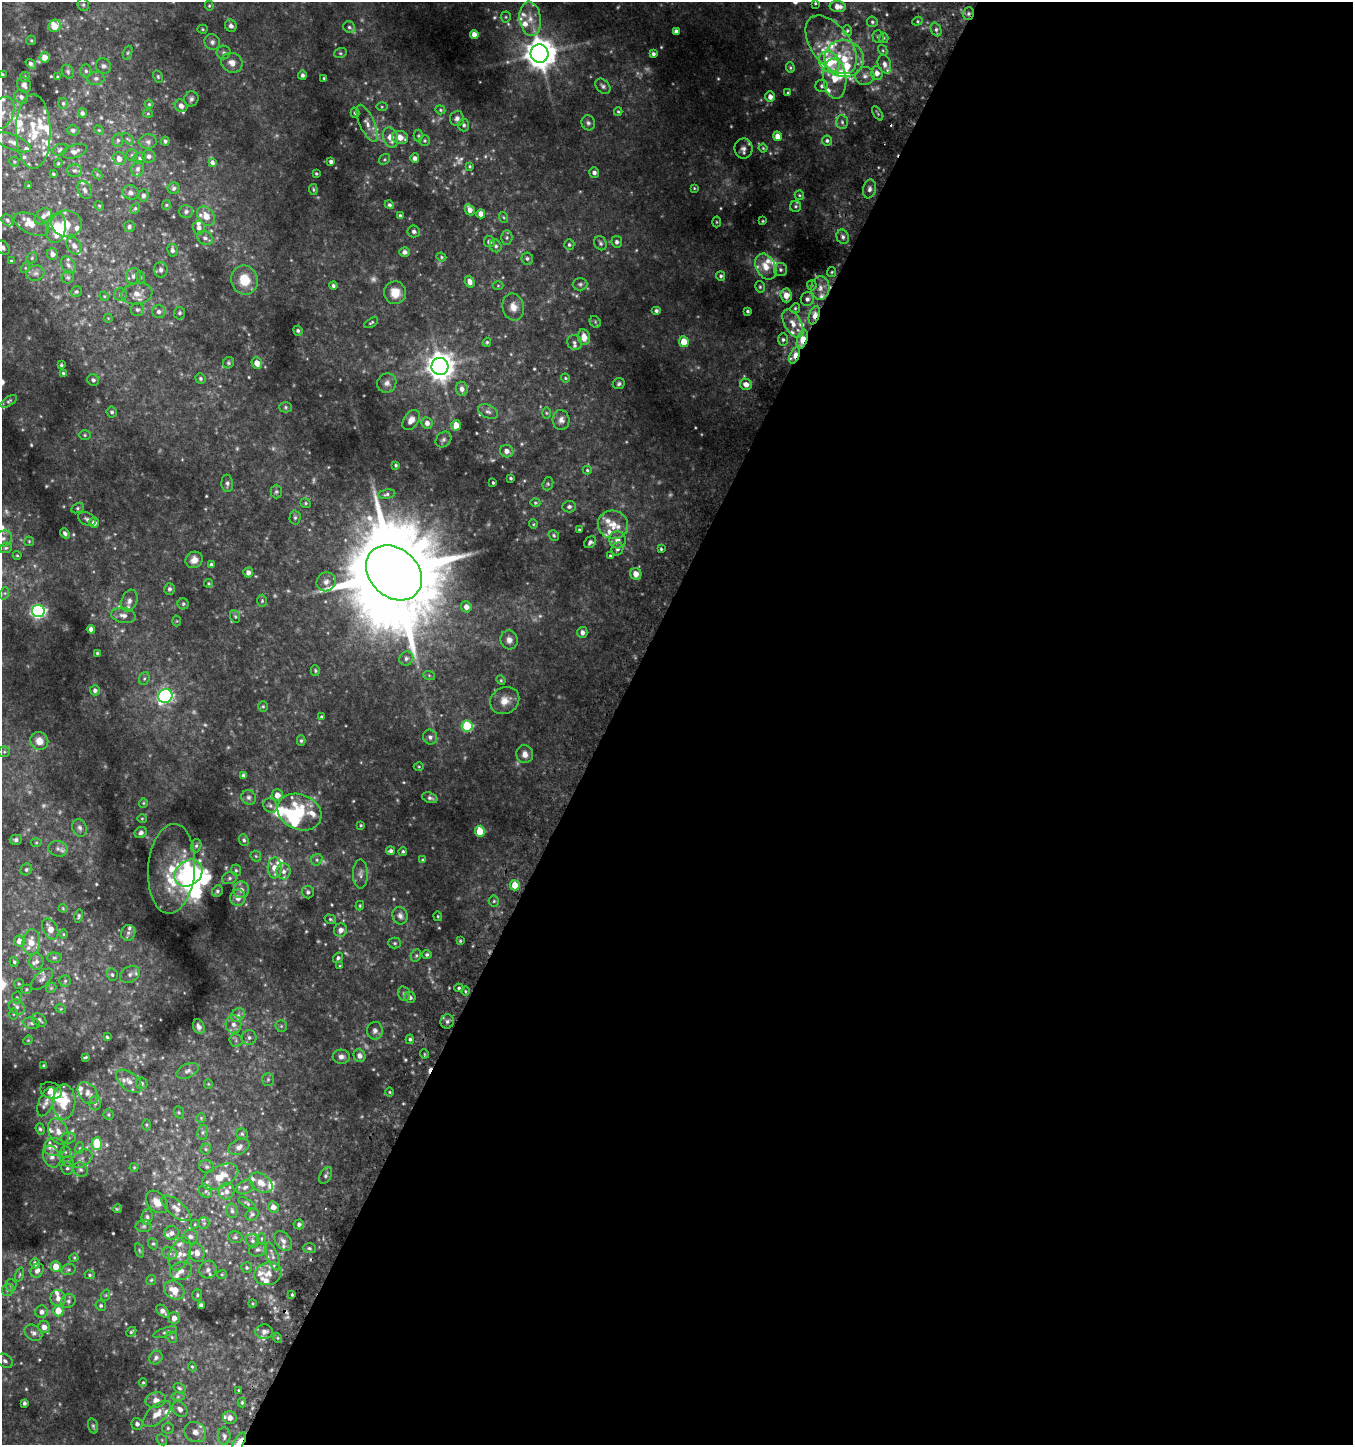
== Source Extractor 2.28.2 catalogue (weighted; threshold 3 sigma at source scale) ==
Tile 12 of 4 x 4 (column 4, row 3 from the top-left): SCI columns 4308-5658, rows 1495-2937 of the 5980 x 5884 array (HDU 1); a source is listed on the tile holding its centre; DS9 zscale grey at full resolution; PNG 1355 x 1447 px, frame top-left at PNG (2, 2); each listed source drawn as its Kron ellipse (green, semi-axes under 4 px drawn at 4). Shown black and unused: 55% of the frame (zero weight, under 2 of 3 exposures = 3% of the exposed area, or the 3 px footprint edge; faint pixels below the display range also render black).
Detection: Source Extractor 2.28.2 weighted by HDU 2 'WHT'; one run over the whole footprint, this tile lists its part. Background 0.0934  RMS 0.011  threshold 0.048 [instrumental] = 3 sigma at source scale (4.5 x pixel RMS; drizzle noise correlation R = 1.50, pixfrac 1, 0.0396/0.0396 arcsec/px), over >= 5 px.
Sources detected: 654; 32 too faint to see at this stretch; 5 inside a brighter object's white glare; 4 cosmic-ray / hot-pixel residue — neither listed nor drawn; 86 inside a brighter listed object's ellipse — not listed separately; of the other 527, all 500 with FLUX_AUTO >= 0.89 (the completeness limit of this list) listed and drawn (27 fainter detections not listed), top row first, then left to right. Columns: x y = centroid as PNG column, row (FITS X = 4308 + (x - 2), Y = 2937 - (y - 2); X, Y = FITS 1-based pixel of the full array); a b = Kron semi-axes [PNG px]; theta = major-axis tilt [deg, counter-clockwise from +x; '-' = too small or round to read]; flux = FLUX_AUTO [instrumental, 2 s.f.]
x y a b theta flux
815 3 3 2 - 1
83 5 6 5 - 2.3
209 6 5 4 - 1.1
838 7 8 5 -5 7.4
968 13 6 5 - 2.5
506 17 5 5 - 1.6
530 19 17 10 -82 14
917 21 5 4 - 1.3
872 22 5 5 - 1.7
55 26 6 6 - 21
231 26 6 5 - 4.1
349 27 6 5 - 2
202 29 5 4 - 1.2
936 29 7 5 -65 2.4
676 31 4 4 - 4
847 31 5 4 - 1.5
474 34 4 4 - 6.2
878 37 6 5 - 1.9
884 38 5 4 - 1.3
31 40 5 4 - 1.2
212 42 8 7 - 3.5
831 45 34 19 -53 34
883 50 5 4 - 1.3
224 52 7 7 - 2.7
128 53 7 4 70 1.6
340 53 6 5 - 1.5
540 53 9 9 - 1900
653 54 4 3 - 2.6
45 57 5 5 - 8.5
844 59 20 18 -12 35
829 62 11 9 -47 37
232 63 11 9 -31 8.1
31 64 6 3 -39 2.4
884 64 9 6 -72 4.5
104 66 8 7 - 3.1
790 68 5 4 - 1.3
86 71 6 5 - 2.2
68 72 7 5 -60 2
877 73 7 6 - 5.7
3 74 3 2 - 0.93
302 75 4 4 - 2.7
158 76 6 4 -64 1.5
865 76 9 9 - 5.2
25 77 5 5 - 1.5
58 77 3 3 - 1.4
96 78 8 6 8 2.8
324 78 3 3 - 1.1
835 79 20 11 -84 18
24 85 8 7 - 4.1
603 86 8 6 -45 2.8
822 86 6 6 - 2.5
788 93 3 3 - 1.2
21 97 7 6 - 3.5
770 97 5 5 - 4.9
191 99 7 7 - 3.1
63 103 5 4 - 1.6
149 104 4 4 - 1.2
181 106 7 6 - 5.3
382 107 5 4 - 1.2
440 110 5 4 - 1.4
618 112 4 4 - 1.2
2 113 17 11 68 12
82 113 5 4 - 2.3
355 113 5 4 - 1.7
878 113 8 3 -57 1.2
148 114 5 3 - 0.99
457 118 8 7 - 4.1
842 122 7 6 - 2.7
367 123 20 7 -66 8.7
588 123 7 6 - 2.7
464 125 6 5 - 2.3
73 130 6 5 - 2.9
99 130 5 3 - 1
33 132 37 17 -90 38
418 136 6 4 90 1.3
777 136 5 4 - 9.4
400 137 8 6 -17 9.8
391 138 10 7 -73 11
128 139 7 4 -43 1.6
118 140 7 5 77 2.3
165 141 4 4 - 1.9
425 141 5 5 - 1.4
827 141 5 5 - 2.4
13 142 19 7 -22 8.3
148 142 9 7 -1 3.6
763 148 4 4 - 1
744 149 10 9 - 4.9
60 150 7 5 24 2.1
75 151 13 6 17 4.4
132 155 6 5 - 1.6
149 156 6 6 - 3.8
140 158 6 6 - 2.5
415 158 5 4 - 4.2
119 159 6 6 - 7.4
385 159 6 4 37 1.4
331 161 4 3 - 2.9
14 162 5 4 - 1.2
58 163 4 4 - 1.1
212 163 4 3 - 10
470 166 4 4 - 1.3
138 169 7 6 - 3.3
74 170 7 6 - 2.6
594 172 5 5 - 3.7
53 174 3 3 - 1.2
97 174 6 4 -46 1.2
316 174 3 2 - 1
28 186 3 3 - 0.98
174 188 6 6 - 2.3
694 188 4 3 - 0.96
313 189 5 3 - 1.3
870 189 9 6 78 3.8
85 190 9 6 -64 3.4
130 192 8 7 - 3.5
143 195 6 5 - 2.8
799 195 5 4 - 1.4
166 205 5 4 - 1.2
389 205 5 4 - 1.8
99 206 5 4 - 1.3
795 206 5 5 - 1.8
135 208 6 4 62 1.5
470 210 6 4 -61 6.7
186 211 7 6 - 3.1
481 214 4 4 - 6.3
43 216 9 7 38 4.5
206 216 10 8 -52 11
400 216 3 3 - 2
503 217 5 3 - 1.1
7 220 6 5 - 2.2
763 221 3 2 - 0.98
716 222 5 3 - 1
32 224 19 9 -25 13
67 224 15 13 -2 14
129 227 5 5 - 2
56 228 15 9 81 26
199 228 7 6 - 4.1
414 231 6 6 - 2.6
843 237 7 6 - 3.2
205 238 8 6 -33 3.5
507 238 7 5 87 2.1
489 242 5 5 - 3.5
617 242 5 5 - 3.1
600 243 7 6 - 2.5
569 245 5 5 - 1.9
74 246 9 7 -58 4.2
496 246 6 5 - 2.5
3 248 8 5 -50 2.7
172 250 6 5 - 3.5
405 252 5 4 - 3.2
52 254 5 5 - 4.7
441 257 5 4 - 1.3
32 258 6 5 - 1.6
527 258 6 6 - 2.2
11 261 4 3 - 1
68 265 9 6 -60 4
766 267 14 9 -63 14
25 268 5 3 - 0.96
161 270 7 7 - 3.2
780 270 6 6 - 2.7
832 272 5 4 - 1.4
35 273 9 7 12 4.1
133 276 8 7 - 4.5
721 276 5 4 - 1.8
68 277 6 6 - 2
140 277 6 4 -72 1.3
244 280 14 13 - 25
470 282 6 4 -72 4.8
580 284 7 6 - 2.3
498 285 5 3 - 0.91
812 285 5 5 - 1.5
333 286 4 4 - 2.2
760 287 6 4 -76 1.4
820 288 12 9 84 8.8
76 292 6 5 - 1.7
395 293 11 11 - 13
137 294 16 10 9 11
120 295 6 6 - 2.3
786 295 7 5 -85 11
104 296 5 4 - 1.1
807 299 7 6 - 4
513 307 13 10 -77 9.5
795 308 5 4 - 1.6
137 310 7 6 - 2.8
656 311 5 4 - 2.6
747 311 3 3 - 1.7
159 312 6 6 - 4.1
180 313 6 5 - 2.3
814 315 9 5 72 8.2
108 318 4 4 - 1
595 322 6 5 - 1.5
371 323 7 3 31 1.5
793 323 15 8 -60 12
298 331 5 4 - 2.3
584 337 8 6 -81 11
802 339 10 5 72 18
783 340 6 5 - 2.4
487 342 4 3 - 1.4
574 342 8 7 - 2.9
684 342 5 5 - 17
795 355 9 4 67 13
228 363 6 5 - 1.7
257 363 6 5 - 9.5
61 365 3 3 - 1.3
440 366 8 8 - 1200
63 373 4 3 - 1.4
200 378 5 5 - 1.7
565 378 5 3 - 1.3
93 380 6 5 - 2.8
387 383 10 9 - 4.8
619 384 6 5 - 2.2
746 384 6 5 - 6.8
462 389 7 6 - 4.9
9 401 9 4 33 1.9
286 407 6 5 - 1.7
112 412 5 5 - 2
488 412 11 6 -24 3.7
546 413 6 4 -89 1.3
411 420 11 7 56 7.5
561 420 10 8 -86 5.4
427 423 6 5 - 4.9
456 425 5 5 - 10
85 435 6 5 - 1.6
443 439 9 7 46 3.1
507 451 7 6 - 5.5
396 465 3 3 - 1.4
587 470 4 4 - 1.3
510 478 3 3 - 1.4
227 483 8 5 -86 3
493 483 3 3 - 1.3
548 484 7 5 71 1.9
276 492 7 5 90 2
387 494 9 4 10 2.4
306 503 5 4 - 1.4
535 503 5 4 - 1.1
569 507 7 5 2 2.5
77 508 7 4 27 1.8
295 518 7 5 88 2.1
87 519 9 6 -30 3.1
94 523 5 5 - 5.5
533 524 4 4 - 1
613 525 15 14 - 16
579 529 3 3 - 1
65 533 5 4 - 2.8
554 535 6 4 -48 1.5
3 539 9 7 29 4.4
617 540 8 8 - 6.5
29 541 5 4 - 1.2
590 542 6 5 - 2.8
6 548 7 5 20 2
617 549 6 5 - 2.9
661 549 4 3 - 1.2
17 555 4 4 - 1.1
610 556 3 3 - 1.7
194 560 9 8 - 8
211 565 4 4 - 3.5
248 573 5 5 - 5.3
394 573 31 24 -43 20000
636 574 6 5 - 9.1
326 582 10 9 - 6.1
208 583 4 4 - 1.2
169 589 6 5 - 2.8
5 593 6 4 72 1.6
129 601 11 7 71 5.6
262 601 6 5 - 1.7
183 604 5 5 - 1.7
466 607 5 5 - 6.7
38 611 6 6 - 220
123 615 12 7 -9 6
235 617 6 5 - 1.6
177 621 5 3 - 0.89
91 629 4 4 - 5
582 632 5 5 - 4.6
509 640 9 8 - 5.9
97 653 4 4 - 1.4
406 658 7 6 - 3.1
315 671 5 4 - 1.4
429 675 6 4 -19 1.2
144 678 6 5 - 1.9
501 680 5 4 - 1.2
95 690 5 5 - 3.3
165 696 7 7 - 180
505 701 15 13 33 11
263 706 5 5 - 1.5
321 716 4 4 - 1.2
467 726 5 5 - 68
430 737 7 7 - 3.8
39 741 9 8 - 9.6
301 741 5 4 - 1.5
4 752 6 5 - 1.7
525 754 9 8 - 7.1
419 767 5 3 - 1
243 775 4 3 - 2.1
277 795 6 5 - 8.4
249 797 7 7 - 2.9
430 798 8 5 -19 2.9
143 803 4 4 - 1
270 805 7 6 - 2.9
299 812 22 17 -23 52
142 819 5 4 - 1
361 825 3 3 - 1.1
80 828 9 7 -67 3.8
480 831 5 5 - 31
141 833 6 5 - 2.7
16 840 6 5 - 2.3
244 840 6 5 - 2
36 843 5 3 - 1.1
196 846 7 5 74 2.1
58 849 10 7 -12 4.7
391 851 4 4 - 3.1
403 851 4 3 - 1.4
256 856 6 5 - 1.4
317 860 6 5 - 2.1
423 860 4 4 - 1.5
275 868 10 7 -89 12
26 869 6 5 - 2.3
172 869 45 23 86 45
236 870 6 5 - 1.6
284 871 8 7 - 4.7
188 873 15 12 38 130
360 874 14 7 -90 4.8
230 878 8 6 17 2.6
515 885 5 5 - 14
241 890 8 7 - 5.7
217 891 6 5 - 2
308 892 6 6 - 2.4
238 898 8 7 - 7.2
494 901 5 5 - 1.8
360 906 5 3 - 1.1
63 908 4 4 - 1
79 916 7 4 76 1.7
400 916 9 7 -71 5.1
438 916 5 4 - 1.2
330 919 6 4 -15 1.4
50 929 11 7 -62 8.2
341 930 7 6 - 4.9
128 933 8 7 - 3.5
64 934 5 3 - 0.9
19 941 6 5 - 8.3
460 941 4 3 - 1.2
31 942 13 9 84 14
395 943 6 5 - 1.9
416 955 6 5 - 1.5
427 955 4 4 - 1.9
54 958 7 5 -1 2
338 958 5 4 - 2.2
37 961 8 7 - 3.6
14 962 5 3 - 1.5
340 966 3 3 - 0.94
130 974 10 7 30 4.6
112 975 6 5 - 2.1
42 979 13 7 44 4.7
65 981 5 5 - 1.7
19 984 5 4 - 1.3
51 988 6 4 44 1.4
459 988 4 4 - 1.8
27 989 5 4 - 1.3
465 991 5 3 - 1.1
404 994 7 5 -74 2.4
17 997 6 5 - 1.6
410 997 6 5 - 2.9
17 1007 8 7 - 4.1
61 1009 5 3 - 0.97
13 1014 6 4 89 1.2
238 1015 7 6 - 3.9
39 1020 8 5 -43 3.1
447 1021 7 6 - 2.7
31 1023 8 5 -10 2.8
233 1024 9 8 - 6.2
281 1026 6 6 - 1.9
199 1027 7 5 -69 4.2
375 1031 9 8 - 3.9
107 1037 4 3 - 1.2
249 1037 7 7 - 3.5
410 1039 5 4 - 2
28 1040 5 4 - 1
236 1040 6 6 - 2.8
424 1054 5 3 - 0.91
360 1056 6 6 - 4.9
85 1057 4 2 - 1.1
341 1057 8 7 - 4.3
44 1066 4 3 - 2
188 1071 12 7 24 4.5
268 1079 6 5 - 2.1
129 1081 15 8 -39 7.2
142 1083 6 5 - 1.9
208 1084 5 4 - 1
51 1091 11 8 -19 9.3
390 1092 4 3 - 1
88 1093 12 9 -52 6.8
46 1102 15 7 67 5.8
64 1102 17 11 89 28
95 1103 7 6 - 2.8
179 1112 6 5 - 1.5
108 1115 5 5 - 1.6
201 1118 5 5 - 1.4
147 1125 5 3 - 1.2
40 1129 6 4 -70 2
58 1131 14 9 -65 10
203 1132 8 5 83 2.3
242 1134 5 5 - 1.8
69 1138 7 5 1 2.5
97 1143 6 5 - 39
54 1147 10 9 - 6.8
239 1147 11 7 24 4.5
79 1148 6 4 71 1.3
206 1149 5 5 - 1.3
65 1152 6 5 - 1.9
52 1157 11 8 -63 7.9
81 1159 12 7 34 5.3
68 1161 5 5 - 1.8
134 1167 4 4 - 0.94
207 1167 7 6 - 2.2
67 1168 6 6 - 2.4
80 1170 8 7 - 3.2
326 1175 9 5 59 2.5
220 1177 20 10 28 18
261 1183 13 8 -36 8.1
245 1187 9 6 28 3.1
206 1191 7 6 - 2.8
227 1191 8 7 - 5.6
157 1202 13 9 -48 8.2
247 1203 10 4 -32 1.9
273 1207 5 5 - 6.3
176 1208 17 8 -39 7.7
117 1209 5 2 - 1
232 1211 7 5 -75 2.6
252 1214 7 5 35 2.4
147 1217 8 5 83 2.5
204 1223 6 5 - 1.9
195 1224 5 3 - 0.96
299 1224 5 5 - 2.9
144 1226 8 6 1 2.7
171 1233 7 7 - 4.1
190 1237 8 7 - 3.9
235 1237 7 5 -14 2.4
261 1239 5 3 - 1.1
253 1241 7 6 - 2.7
283 1241 11 7 -51 4.8
153 1244 6 4 -67 1.7
309 1248 6 5 - 1.9
139 1250 7 3 -71 1.3
258 1250 9 6 18 3.2
170 1253 8 6 -20 3.9
197 1253 9 7 -77 6.5
180 1254 17 10 69 12
273 1256 15 5 -72 5
74 1258 4 4 - 1.1
35 1263 5 4 - 3.7
56 1267 5 5 - 13
247 1268 5 5 - 1.7
37 1270 7 6 - 4.7
69 1270 7 5 18 1.9
208 1270 9 8 - 4.4
181 1271 11 9 17 6.5
20 1274 7 3 71 1.3
222 1274 5 4 - 1.2
268 1274 14 11 17 11
90 1275 5 4 - 1.5
151 1280 5 5 - 1.3
11 1285 6 5 - 2.2
8 1290 6 5 - 1.9
174 1290 11 8 -36 16
106 1295 6 3 71 1.1
197 1295 6 5 - 1.6
292 1295 3 3 - 1.2
58 1298 8 7 - 7.1
68 1301 7 6 - 3
253 1303 4 2 - 0.97
201 1305 4 4 - 3.8
101 1306 5 5 - 1.9
58 1311 5 5 - 16
163 1311 7 5 -45 4.3
42 1312 6 6 - 4.3
174 1318 6 5 - 6.2
44 1327 6 5 - 6.8
131 1332 5 3 - 1.4
165 1332 12 4 20 2.2
264 1332 8 7 - 3.8
33 1333 9 7 -36 3.9
172 1337 6 5 - 1.6
278 1338 5 3 - 1
156 1358 7 6 - 3.1
5 1361 9 6 -30 3.3
192 1367 5 4 - 1.3
143 1383 4 3 - 1.1
179 1388 6 5 - 1.8
238 1390 3 3 - 2
178 1397 6 4 1 1.7
156 1400 10 8 11 6.6
242 1402 5 4 - 1.3
24 1403 4 3 - 2.3
180 1409 9 6 -48 4.7
157 1414 17 8 42 11
230 1418 7 6 - 6.6
137 1424 6 5 - 3.3
93 1426 8 4 -74 1.7
168 1428 6 5 - 2.2
195 1432 11 10 - 9
224 1436 9 6 -88 3.6
162 1440 6 4 -48 1.8
239 1442 11 5 60 19
Overlapping masked pixels (flux is a lower limit): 5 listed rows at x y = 968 13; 814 315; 802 339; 795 355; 239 1442
Isophote crosses this tile's border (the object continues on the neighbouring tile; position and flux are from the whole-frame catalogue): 6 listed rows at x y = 838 7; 3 74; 2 113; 3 248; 3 539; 239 1442